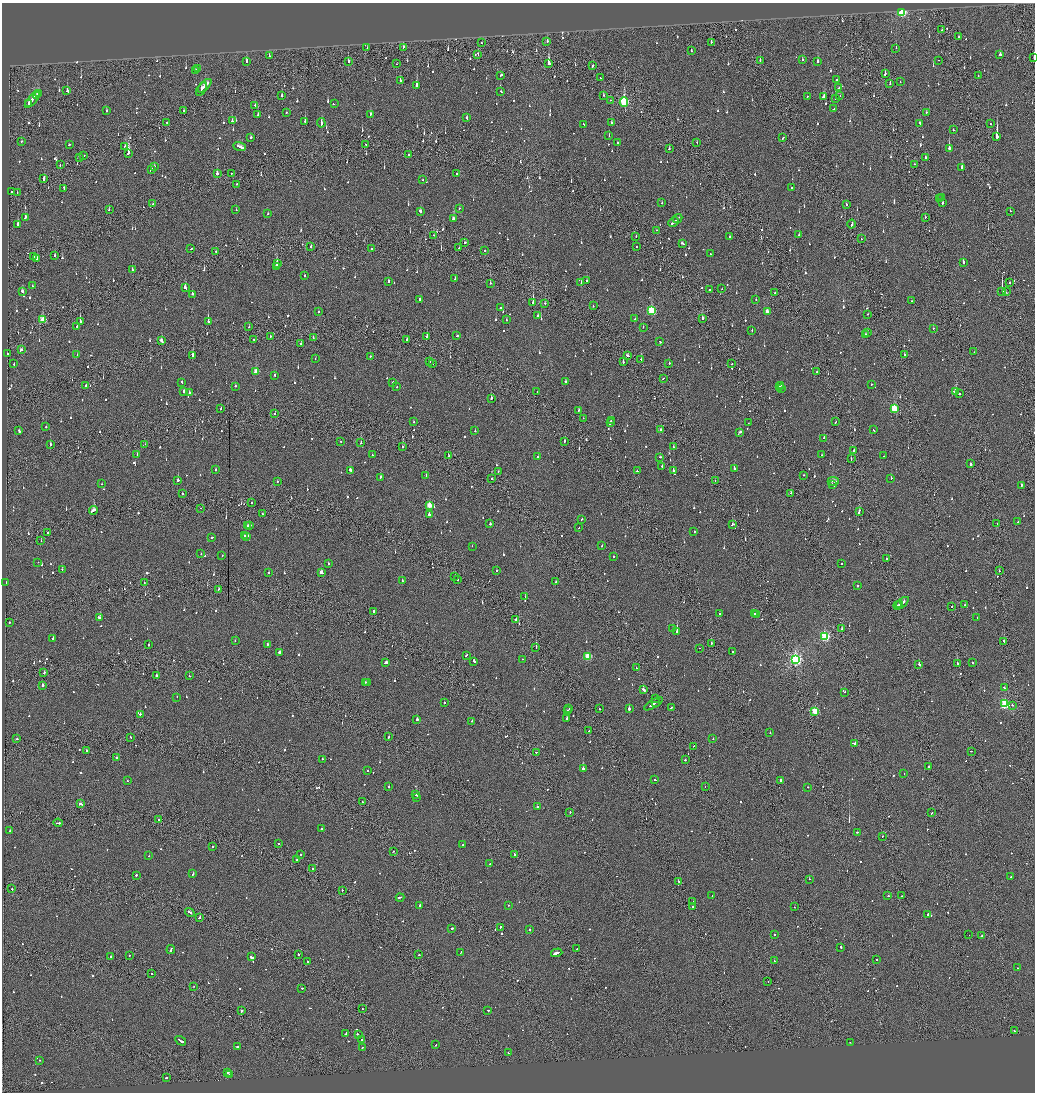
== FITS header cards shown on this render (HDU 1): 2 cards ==
NAXIS1  =                 2065
NAXIS2  =                 2180

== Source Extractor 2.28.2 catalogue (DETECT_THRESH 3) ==
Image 2065 x 2180 px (HDU 1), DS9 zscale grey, zoomed out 1/2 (1 PNG px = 2 x 2 image px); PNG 1037 x 1094 px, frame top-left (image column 1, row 2179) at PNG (2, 3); each listed source drawn as its Kron ellipse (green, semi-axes under 4 px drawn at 4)
Background -0.132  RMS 0.067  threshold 0.2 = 3 sigma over >= 5 px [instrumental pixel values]
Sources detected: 1301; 65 cannot appear on this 1/2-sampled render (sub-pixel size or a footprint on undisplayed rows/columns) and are neither listed nor drawn; of the other 1236, the 500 brightest by FLUX_AUTO listed and drawn (736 fainter detections omitted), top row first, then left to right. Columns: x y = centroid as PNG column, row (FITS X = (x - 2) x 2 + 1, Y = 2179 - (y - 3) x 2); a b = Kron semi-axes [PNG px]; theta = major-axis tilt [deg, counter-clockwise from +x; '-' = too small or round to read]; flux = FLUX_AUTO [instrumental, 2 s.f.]
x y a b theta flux
902 12 3 3 - 1400
942 30 2 1 - 72
959 37 2 1 - 89
547 42 3 2 - 69
711 42 2 2 - 78
481 43 2 1 - 48
403 47 3 1 - 83
367 48 2 2 - 53
896 48 2 2 - 120
691 51 2 2 - 55
478 54 3 1 - 84
1000 54 3 2 - 77
269 56 3 2 - 86
1034 58 2 1 - 65
802 60 2 2 - 310
938 60 2 1 - 90
247 61 3 2 - 200
348 61 2 2 - 69
760 61 3 1 - 140
818 61 3 2 - 100
549 63 3 2 - 1700
396 64 2 1 - 140
593 66 2 2 - 140
198 69 3 2 - 130
195 71 3 1 - 120
885 74 3 2 - 110
501 75 3 2 - 110
978 76 2 2 - 58
600 78 2 1 - 92
836 79 2 1 - 300
400 80 2 2 - 110
900 82 2 1 - 49
890 84 2 2 - 67
205 86 8 2 45 260
416 86 3 2 - 380
838 88 2 2 - 64
201 89 7 2 57 230
67 91 3 2 - 96
501 91 2 2 - 73
38 94 3 2 - 230
37 95 2 1 - 78
282 95 2 2 - 100
603 95 2 2 - 68
807 96 2 2 - 60
824 96 4 2 - 180
840 96 2 2 - 83
835 99 2 2 - 69
32 100 10 2 48 400
610 100 2 1 - 55
624 102 4 3 - 1100
29 103 3 2 - 100
334 104 2 1 - 120
255 105 2 2 - 48
834 109 2 2 - 50
106 111 2 2 - 54
184 111 2 2 - 73
926 112 2 2 - 350
286 113 2 2 - 52
370 114 3 2 - 110
258 115 2 2 - 50
466 118 3 2 - 140
232 121 2 2 - 89
305 121 3 2 - 180
167 122 2 1 - 58
611 122 2 2 - 49
321 123 4 2 - 290
920 123 2 2 - 75
584 124 2 2 - 56
990 124 2 2 - 49
953 130 2 2 - 87
609 136 2 2 - 45
997 137 4 2 - 1800
251 138 2 2 - 58
783 138 3 2 - 100
21 141 3 1 - 49
697 142 2 1 - 62
617 143 2 2 - 65
69 144 2 2 - 150
366 145 2 2 - 76
125 146 3 2 - 130
239 147 6 2 -21 330
949 148 3 2 - 660
669 149 2 2 - 64
128 153 3 2 - 270
84 155 2 2 - 56
408 155 2 1 - 50
925 157 2 2 - 56
80 158 2 1 - 46
915 164 2 2 - 48
60 165 2 1 - 170
154 167 2 2 - 73
962 168 3 2 - 390
151 170 4 2 - 110
231 173 2 1 - 46
217 174 3 2 - 240
457 174 2 2 - 67
44 178 3 2 - 210
422 180 2 1 - 48
236 184 2 2 - 86
64 188 3 2 - 99
792 188 2 2 - 150
12 192 2 2 - 65
17 193 2 1 - 46
942 197 2 2 - 58
940 198 2 2 - 55
662 203 2 2 - 54
942 203 3 2 - 180
153 204 2 1 - 50
846 204 2 2 - 170
460 208 2 2 - 130
109 210 2 2 - 120
236 210 2 2 - 68
420 211 3 2 - 100
1010 211 2 1 - 70
268 214 2 2 - 55
925 217 2 2 - 54
25 218 3 2 - 190
453 219 3 2 - 110
678 219 5 2 - 270
674 222 6 2 42 290
18 224 3 2 - 200
852 224 4 1 - 200
656 230 2 2 - 50
434 235 2 2 - 53
799 235 2 2 - 99
636 236 2 1 - 69
729 237 2 2 - 220
861 239 2 1 - 52
465 242 2 2 - 83
682 243 3 2 - 120
636 246 2 1 - 45
311 247 2 2 - 85
372 248 2 2 - 120
459 248 2 1 - 47
191 249 2 1 - 280
216 251 2 2 - 46
485 251 2 1 - 240
710 254 2 1 - 50
55 255 3 2 - 110
34 256 2 2 - 48
37 259 2 2 - 66
963 262 4 2 - 120
277 264 3 2 - 250
276 266 2 2 - 200
132 270 2 2 - 78
304 276 2 2 - 51
455 278 2 2 - 50
388 281 2 2 - 140
586 281 2 2 - 86
490 283 2 2 - 67
581 283 2 2 - 51
1009 283 2 2 - 92
32 286 2 2 - 51
185 288 4 2 - 100
722 289 2 1 - 52
709 290 2 2 - 110
22 291 3 2 - 130
1002 291 3 1 - 4500
1006 292 2 1 - 76
774 293 2 2 - 61
192 294 2 2 - 200
756 299 2 1 - 68
420 300 4 2 - 140
911 301 2 2 - 59
533 302 2 1 - 610
545 303 2 2 - 72
593 306 2 1 - 64
501 307 3 2 - 86
651 311 4 3 - 740
767 311 3 3 - 100
318 312 2 2 - 120
868 314 2 2 - 45
538 315 2 2 - 340
702 318 3 2 - 260
635 319 2 2 - 59
43 320 3 3 - 340
506 320 2 2 - 65
80 321 3 2 - 360
208 322 2 2 - 500
77 327 2 2 - 81
249 327 2 2 - 94
643 327 2 1 - 62
933 328 2 2 - 87
752 331 2 2 - 100
868 333 2 2 - 110
866 335 3 1 - 150
427 336 2 2 - 180
457 336 2 2 - 86
270 337 3 1 - 69
313 337 2 2 - 57
253 339 2 1 - 63
407 339 2 1 - 51
161 341 3 2 - 120
660 342 2 2 - 120
301 344 3 2 - 100
22 349 2 2 - 46
974 352 2 1 - 52
7 354 2 2 - 120
77 355 2 2 - 67
192 355 3 2 - 1500
904 355 2 2 - 52
370 356 2 2 - 55
628 356 3 2 - 100
315 359 2 2 - 48
641 359 2 2 - 55
430 362 2 2 - 82
623 362 2 2 - 260
669 363 2 2 - 150
14 364 2 2 - 55
432 364 2 2 - 56
732 364 2 2 - 58
256 371 3 3 - 180
817 372 2 2 - 63
275 375 2 2 - 150
663 378 2 2 - 49
565 381 2 2 - 80
182 382 2 2 - 53
393 382 2 2 - 150
871 384 2 2 - 160
86 385 2 2 - 130
780 385 2 2 - 91
235 386 2 2 - 120
397 387 2 2 - 54
779 387 2 2 - 57
782 388 2 2 - 57
184 391 2 2 - 85
537 391 2 1 - 51
955 392 3 2 - 300
189 393 2 2 - 74
959 394 2 2 - 200
491 398 2 2 - 210
221 408 2 1 - 54
894 409 4 3 - 550
579 410 2 2 - 60
275 414 2 2 - 68
583 418 2 1 - 140
611 420 2 2 - 120
414 422 2 2 - 52
610 422 3 2 - 200
835 422 2 1 - 88
748 423 2 1 - 48
46 427 2 2 - 45
661 430 3 3 - 75
874 430 2 2 - 55
19 431 2 2 - 100
475 431 2 2 - 76
740 432 3 2 - 170
824 438 2 2 - 120
341 441 2 2 - 45
564 441 3 2 - 130
361 443 2 2 - 140
145 444 2 1 - 64
50 445 2 2 - 130
403 447 2 2 - 280
673 447 2 2 - 76
854 451 2 1 - 500
137 455 2 2 - 81
373 455 2 2 - 300
821 455 2 2 - 48
449 456 2 2 - 58
884 456 2 2 - 55
538 457 2 2 - 45
660 457 2 2 - 61
851 458 2 2 - 73
971 464 2 2 - 310
662 466 2 2 - 160
734 468 4 2 - 240
216 470 2 2 - 54
350 470 3 2 - 200
498 471 2 2 - 49
637 471 2 2 - 65
673 471 2 2 - 930
426 475 2 2 - 53
803 475 2 1 - 73
381 477 3 2 - 87
891 478 2 2 - 150
492 479 2 2 - 81
178 480 2 2 - 270
277 481 2 2 - 53
715 481 2 1 - 52
833 481 6 2 -1 220
102 484 2 1 - 46
832 485 2 2 - 130
1021 485 3 2 - 110
791 493 2 1 - 62
182 494 2 2 - 190
252 502 2 1 - 120
429 505 4 3 - 190
200 508 2 1 - 92
93 510 4 2 - 280
859 511 3 2 - 180
263 514 2 2 - 110
429 514 2 2 - 260
582 519 3 2 - 81
1018 521 2 2 - 47
997 523 2 1 - 63
490 524 2 2 - 59
732 524 3 2 - 100
248 525 3 2 - 110
250 525 2 2 - 72
579 528 2 2 - 56
48 532 2 1 - 85
694 532 2 2 - 110
244 536 2 2 - 54
247 536 2 1 - 180
212 537 2 2 - 74
41 541 2 1 - 50
472 546 2 2 - 58
602 546 2 2 - 56
201 554 2 2 - 73
222 555 2 2 - 70
613 556 2 2 - 53
886 559 2 2 - 91
38 562 2 2 - 70
328 564 2 2 - 50
841 564 2 2 - 84
62 569 2 2 - 50
497 570 2 2 - 60
999 571 2 2 - 67
321 572 3 2 - 250
269 573 2 2 - 140
455 577 3 1 - 71
458 580 2 1 - 99
402 581 2 2 - 61
6 582 2 2 - 55
144 582 2 1 - 90
556 582 2 2 - 69
857 586 2 2 - 110
218 590 2 1 - 110
525 596 2 2 - 56
902 603 8 2 40 230
899 604 3 1 - 76
965 605 2 2 - 86
898 606 4 1 - 130
952 607 2 1 - 150
374 612 3 2 - 340
719 614 2 2 - 50
755 614 2 2 - 66
757 615 2 2 - 98
977 617 2 1 - 100
100 618 3 2 - 200
516 619 2 2 - 81
9 622 2 2 - 85
673 629 2 2 - 55
842 629 2 2 - 140
677 632 2 2 - 1400
825 636 4 3 - 1200
53 638 2 2 - 49
235 641 2 2 - 58
1004 641 2 1 - 380
711 643 2 2 - 190
267 644 2 2 - 170
149 645 2 2 - 80
536 647 2 1 - 210
699 648 2 1 - 64
279 652 2 2 - 360
733 652 2 2 - 250
466 655 2 2 - 87
588 656 3 3 - 450
522 659 2 2 - 46
795 659 4 4 - 2900
474 661 2 2 - 300
386 662 3 2 - 430
957 663 2 2 - 270
972 663 2 2 - 92
919 664 2 2 - 370
636 668 2 2 - 48
44 672 2 2 - 93
156 676 2 2 - 350
189 676 2 2 - 66
365 682 3 2 - 130
367 682 3 2 - 110
42 685 2 2 - 930
1004 688 2 2 - 110
643 690 3 2 - 120
845 692 2 2 - 55
177 697 2 2 - 64
656 698 2 2 - 51
656 702 2 2 - 210
444 703 2 2 - 69
653 704 10 2 31 820
1005 704 4 3 - 1200
1012 705 2 2 - 53
569 708 2 2 - 57
671 708 2 2 - 88
599 709 2 2 - 66
629 709 2 2 - 410
567 710 2 2 - 51
815 711 3 3 - 580
140 714 2 2 - 80
567 718 2 2 - 150
417 720 3 2 - 320
472 721 2 2 - 190
589 731 2 1 - 54
770 732 2 1 - 130
389 736 3 2 - 86
130 737 2 1 - 62
17 739 2 2 - 120
713 739 2 2 - 220
855 743 3 2 - 210
693 746 2 2 - 45
87 750 2 2 - 63
971 751 2 2 - 57
536 752 2 1 - 87
116 757 2 2 - 53
322 759 2 2 - 110
685 760 2 2 - 140
929 767 2 1 - 100
583 768 2 2 - 310
367 771 2 2 - 90
904 774 2 2 - 45
655 780 2 2 - 71
781 780 3 2 - 49
127 781 2 2 - 63
705 786 2 1 - 48
389 787 2 2 - 57
808 787 2 2 - 51
416 794 2 2 - 1000
417 797 2 2 - 110
362 802 2 2 - 97
81 804 3 2 - 180
537 807 2 2 - 84
570 812 2 2 - 170
932 813 2 1 - 79
158 819 2 1 - 100
58 823 4 2 - 130
322 829 2 2 - 74
10 831 2 2 - 76
857 832 2 2 - 58
882 836 2 1 - 190
279 843 2 1 - 63
462 845 2 2 - 58
212 846 2 2 - 61
393 851 2 1 - 200
301 854 2 2 - 50
514 854 2 1 - 64
149 856 2 2 - 52
297 860 2 2 - 53
490 864 2 1 - 49
313 868 2 2 - 61
193 873 3 2 - 87
136 875 2 2 - 110
1011 877 2 2 - 200
809 879 2 2 - 230
678 881 2 2 - 70
12 888 3 2 - 100
342 890 2 2 - 58
712 896 2 2 - 48
888 896 2 1 - 59
902 896 2 2 - 130
400 898 4 1 - 130
693 901 2 1 - 50
420 905 3 2 - 100
508 905 2 2 - 51
693 907 2 1 - 68
794 907 2 1 - 130
190 912 5 2 - 190
927 915 2 2 - 260
199 917 2 2 - 76
500 927 2 2 - 68
452 928 3 2 - 76
529 930 2 2 - 160
774 934 2 2 - 150
969 935 2 1 - 110
982 935 2 2 - 89
841 947 2 2 - 130
577 949 2 1 - 45
171 950 4 2 - 120
461 952 2 2 - 49
557 953 6 2 17 850
298 954 2 2 - 49
129 955 2 2 - 68
419 955 2 1 - 67
111 957 3 2 - 150
251 957 3 2 - 480
876 959 2 1 - 46
307 961 2 2 - 51
774 961 2 2 - 72
1017 968 2 2 - 62
151 973 2 2 - 110
768 982 2 1 - 48
194 986 2 1 - 55
302 988 2 2 - 90
363 1009 2 2 - 59
488 1010 2 2 - 70
242 1011 2 2 - 130
1014 1031 2 2 - 63
345 1034 4 2 - 150
358 1034 3 2 - 130
362 1039 2 2 - 190
181 1041 6 2 -31 240
850 1042 2 1 - 54
436 1045 2 2 - 49
237 1046 2 2 - 120
363 1047 2 2 - 46
508 1053 2 1 - 53
40 1060 2 2 - 190
228 1072 2 2 - 100
230 1075 2 2 - 490
166 1078 3 2 - 160
At the frame edge (FLAGS 8, measured only in part): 1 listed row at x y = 1034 58
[736 fainter detections neither listed nor drawn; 65 sub-pixel or undisplayed-footprint detections neither listed nor drawn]